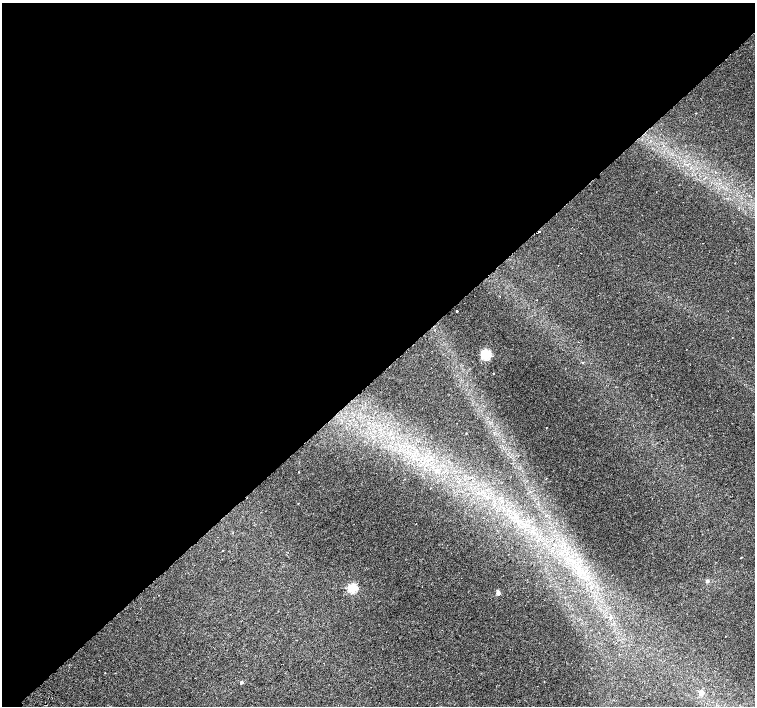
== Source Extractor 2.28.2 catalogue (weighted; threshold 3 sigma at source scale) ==
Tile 2 of 4 x 4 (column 2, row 1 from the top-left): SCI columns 1557-3062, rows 4488-5895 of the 6118 x 6093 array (HDU 1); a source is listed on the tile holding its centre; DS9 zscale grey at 2 x 2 block average (1 PNG px = mean of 2 x 2 image px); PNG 757 x 708 px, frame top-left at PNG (2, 3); no overlay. Shown black and unused: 53% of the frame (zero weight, under 2 of 3 exposures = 3% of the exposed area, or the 3 px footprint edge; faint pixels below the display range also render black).
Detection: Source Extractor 2.28.2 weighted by HDU 2 'WHT'; one run over the whole footprint, this tile lists its part. Background 0.00139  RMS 0.0023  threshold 0.0105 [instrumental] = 3 sigma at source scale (4.5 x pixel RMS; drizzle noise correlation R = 1.50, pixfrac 1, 0.0396/0.0396 arcsec/px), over >= 5 px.
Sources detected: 18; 2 cosmic-ray / hot-pixel residue — not listed; the other 16 listed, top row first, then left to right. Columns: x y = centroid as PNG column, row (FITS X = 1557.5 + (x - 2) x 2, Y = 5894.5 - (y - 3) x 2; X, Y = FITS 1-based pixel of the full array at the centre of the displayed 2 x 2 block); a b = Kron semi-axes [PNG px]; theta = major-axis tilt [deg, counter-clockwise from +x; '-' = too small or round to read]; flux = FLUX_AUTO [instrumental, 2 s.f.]
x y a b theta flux
539 232 3 2 - 6.7
581 253 2 2 - 0.28
457 311 2 2 - 0.88
732 337 2 2 - 0.18
486 355 3 3 - 78
582 363 2 2 - 0.62
299 472 2 2 - 0.26
464 476 3 2 - 0.29
416 524 2 2 - 0.21
223 550 2 2 - 0.54
707 581 3 3 - 2.2
353 588 3 3 - 54
497 590 2 2 - 0.51
498 593 3 2 - 4.4
241 682 3 2 - 1.7
701 693 3 3 - 8
Overlapping masked pixels (flux is a lower limit): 1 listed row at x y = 539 232
Diffuse or blended objects may show on this block-average render without a row.